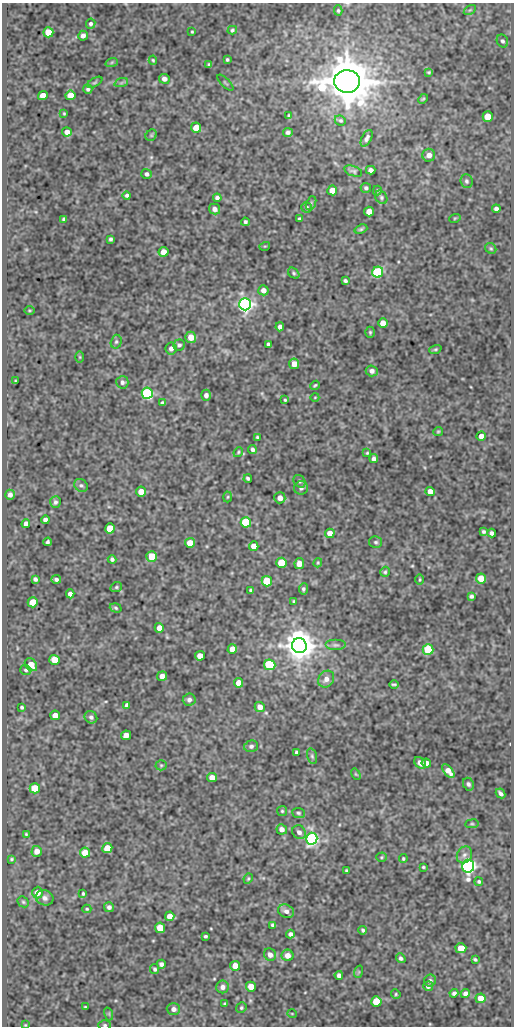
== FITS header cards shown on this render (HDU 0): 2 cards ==
NAXIS1  =                  512
NAXIS2  =                 1024

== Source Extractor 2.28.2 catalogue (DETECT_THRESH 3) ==
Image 512 x 1024 px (HDU 0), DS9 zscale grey, 1 PNG px = 1 image px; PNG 516 x 1028 px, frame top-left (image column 1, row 1024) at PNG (2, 3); each listed source drawn as its Kron ellipse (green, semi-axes under 4 px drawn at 4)
Background 76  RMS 0.49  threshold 1.48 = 3 sigma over >= 5 px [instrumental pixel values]
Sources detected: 221; all 221 listed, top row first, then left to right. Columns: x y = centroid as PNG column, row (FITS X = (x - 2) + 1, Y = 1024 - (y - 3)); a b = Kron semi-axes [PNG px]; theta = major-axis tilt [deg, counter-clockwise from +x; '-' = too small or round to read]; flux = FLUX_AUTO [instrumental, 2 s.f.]
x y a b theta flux
338 10 5 4 - 50
470 10 6 4 33 52
91 24 5 4 - 68
232 30 5 4 - 54
48 32 5 5 - 720
192 32 3 2 - 32
83 36 5 4 - 140
502 41 7 5 -62 82
153 60 4 4 - 38
227 60 3 3 - 48
112 62 6 4 19 44
209 64 4 3 - 45
429 72 4 3 - 38
164 79 5 5 - 150
347 81 13 11 -3 150000
95 82 8 3 30 44
121 83 7 4 18 63
225 83 10 3 -45 39
88 89 5 4 - 63
43 95 5 4 - 400
70 95 5 5 - 330
423 99 6 3 44 35
64 113 3 2 - 31
289 115 4 3 - 40
488 116 5 5 - 510
340 120 6 5 - 55
196 127 5 5 - 480
67 132 5 4 - 250
288 132 5 4 - 85
151 135 6 5 - 50
367 138 9 5 62 110
429 155 6 6 - 210
371 170 5 4 - 130
353 171 9 5 -19 74
147 174 5 5 - 93
466 181 7 6 - 80
366 188 5 5 - 71
332 190 5 5 - 420
377 190 5 4 - 44
127 195 4 4 - 67
381 197 7 5 -57 75
217 198 4 4 - 94
311 203 7 4 66 66
306 207 5 5 - 73
215 209 6 5 - 150
496 209 4 4 - 100
369 212 5 5 - 300
455 218 6 3 18 33
64 219 4 4 - 66
299 219 3 3 - 61
245 222 4 3 - 59
361 229 7 4 20 57
111 239 4 4 - 67
265 246 5 3 - 29
491 248 6 5 - 49
163 252 5 4 - 340
378 272 5 5 - 4300
294 273 6 4 -42 53
345 281 4 3 - 63
263 290 5 5 - 180
245 304 6 6 - 15000
29 310 5 3 - 31
383 323 5 4 - 330
280 327 4 4 - 120
370 332 5 4 - 46
191 337 5 5 - 390
116 342 7 5 74 63
268 344 4 3 - 63
179 345 6 5 - 71
171 348 6 5 - 140
435 349 6 4 19 43
80 357 6 4 -89 35
294 364 5 5 - 320
372 371 6 5 - 140
15 381 4 2 - 29
122 382 6 6 - 89
315 385 5 3 - 42
147 393 5 5 - 4800
206 395 5 5 - 120
315 397 4 3 - 23
285 400 3 3 - 37
162 403 4 3 - 67
438 431 5 4 - 41
481 436 4 4 - 220
257 437 4 3 - 41
252 450 4 3 - 86
238 452 5 4 - 43
367 453 3 2 - 33
374 459 4 4 - 110
248 478 4 3 - 62
300 481 7 5 -54 64
81 485 7 6 - 79
301 488 7 6 - 100
141 492 5 5 - 390
430 492 5 4 - 270
10 495 5 4 - 130
228 497 5 3 - 36
280 498 5 5 - 190
55 502 6 5 - 86
45 520 4 4 - 100
246 522 5 5 - 2800
26 523 4 4 - 140
110 528 5 5 - 810
483 532 4 3 - 58
330 533 5 4 - 290
492 533 4 4 - 98
48 542 4 3 - 64
376 542 6 5 - 63
190 543 5 5 - 480
254 546 5 4 - 370
152 557 5 5 - 980
112 559 4 4 - 70
281 563 5 5 - 1300
299 563 5 4 - 250
318 563 5 3 - 35
385 572 5 4 - 45
481 578 5 5 - 420
35 579 4 4 - 79
56 579 4 4 - 76
420 580 5 3 - 34
267 581 5 5 - 1500
116 587 6 4 22 50
303 589 5 4 - 64
251 590 3 3 - 50
70 594 4 4 - 170
471 596 4 4 - 73
294 601 3 3 - 44
33 602 5 5 - 620
116 608 6 4 -19 51
159 628 5 4 - 230
335 645 10 5 0 110
299 646 7 7 - 64000
232 649 5 4 - 320
428 650 5 5 - 1800
200 656 5 5 - 370
54 660 5 5 - 760
31 665 7 5 -49 400
270 665 6 5 - 1900
26 670 6 5 - 67
162 676 5 5 - 220
326 679 9 7 51 200
238 683 5 4 - 330
394 684 5 2 - 46
189 700 6 6 - 110
127 705 4 4 - 130
22 707 3 3 - 50
260 707 5 5 - 230
55 715 5 4 - 300
91 717 6 6 - 96
126 735 5 4 - 270
251 746 7 6 - 94
296 752 4 3 - 55
312 756 8 5 -74 64
420 763 6 5 - 180
426 763 5 4 - 210
161 765 5 5 - 51
448 771 8 4 -48 230
356 774 6 4 -58 41
212 778 5 4 - 280
468 784 7 5 -65 79
35 788 5 5 - 1500
501 793 5 3 - 92
282 811 5 5 - 46
298 813 6 5 - 60
472 824 7 3 7 41
282 829 5 5 - 180
299 832 7 6 - 120
26 834 4 3 - 37
312 839 6 5 - 8700
107 848 5 5 - 780
37 851 5 5 - 220
85 853 5 5 - 590
464 855 9 7 62 140
381 857 5 4 - 42
12 859 3 2 - 38
403 859 4 3 - 41
468 866 6 6 - 16000
423 867 3 3 - 40
346 870 3 3 - 42
248 879 5 3 - 40
479 882 4 4 - 50
37 893 6 5 - 270
83 894 4 3 - 47
45 898 9 7 -23 130
23 902 6 5 - 50
109 907 5 5 - 110
87 909 4 4 - 37
286 911 8 6 -26 150
170 916 5 4 - 280
273 925 4 4 - 91
160 928 5 5 - 650
363 930 4 3 - 54
290 934 4 4 - 110
205 936 4 3 - 50
461 948 5 5 - 460
270 955 6 5 - 180
287 955 6 5 - 220
401 958 5 4 - 80
475 959 4 3 - 47
161 964 4 4 - 99
235 966 5 5 - 420
155 969 5 4 - 62
358 972 6 4 71 36
339 975 4 4 - 100
430 981 6 6 - 99
428 986 5 5 - 98
223 987 6 6 - 150
251 987 5 5 - 450
454 993 4 4 - 80
465 993 5 4 - 100
396 994 5 4 - 41
481 998 5 5 - 370
376 1001 5 5 - 930
225 1004 3 3 - 44
85 1007 3 2 - 34
241 1008 5 5 - 50
173 1009 6 6 - 160
109 1014 6 4 -73 45
292 1014 5 3 - 26
25 1025 3 3 - 26
105 1025 6 5 - 59
At the frame edge (FLAGS 8, measured only in part): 3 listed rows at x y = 338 10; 25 1025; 105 1025